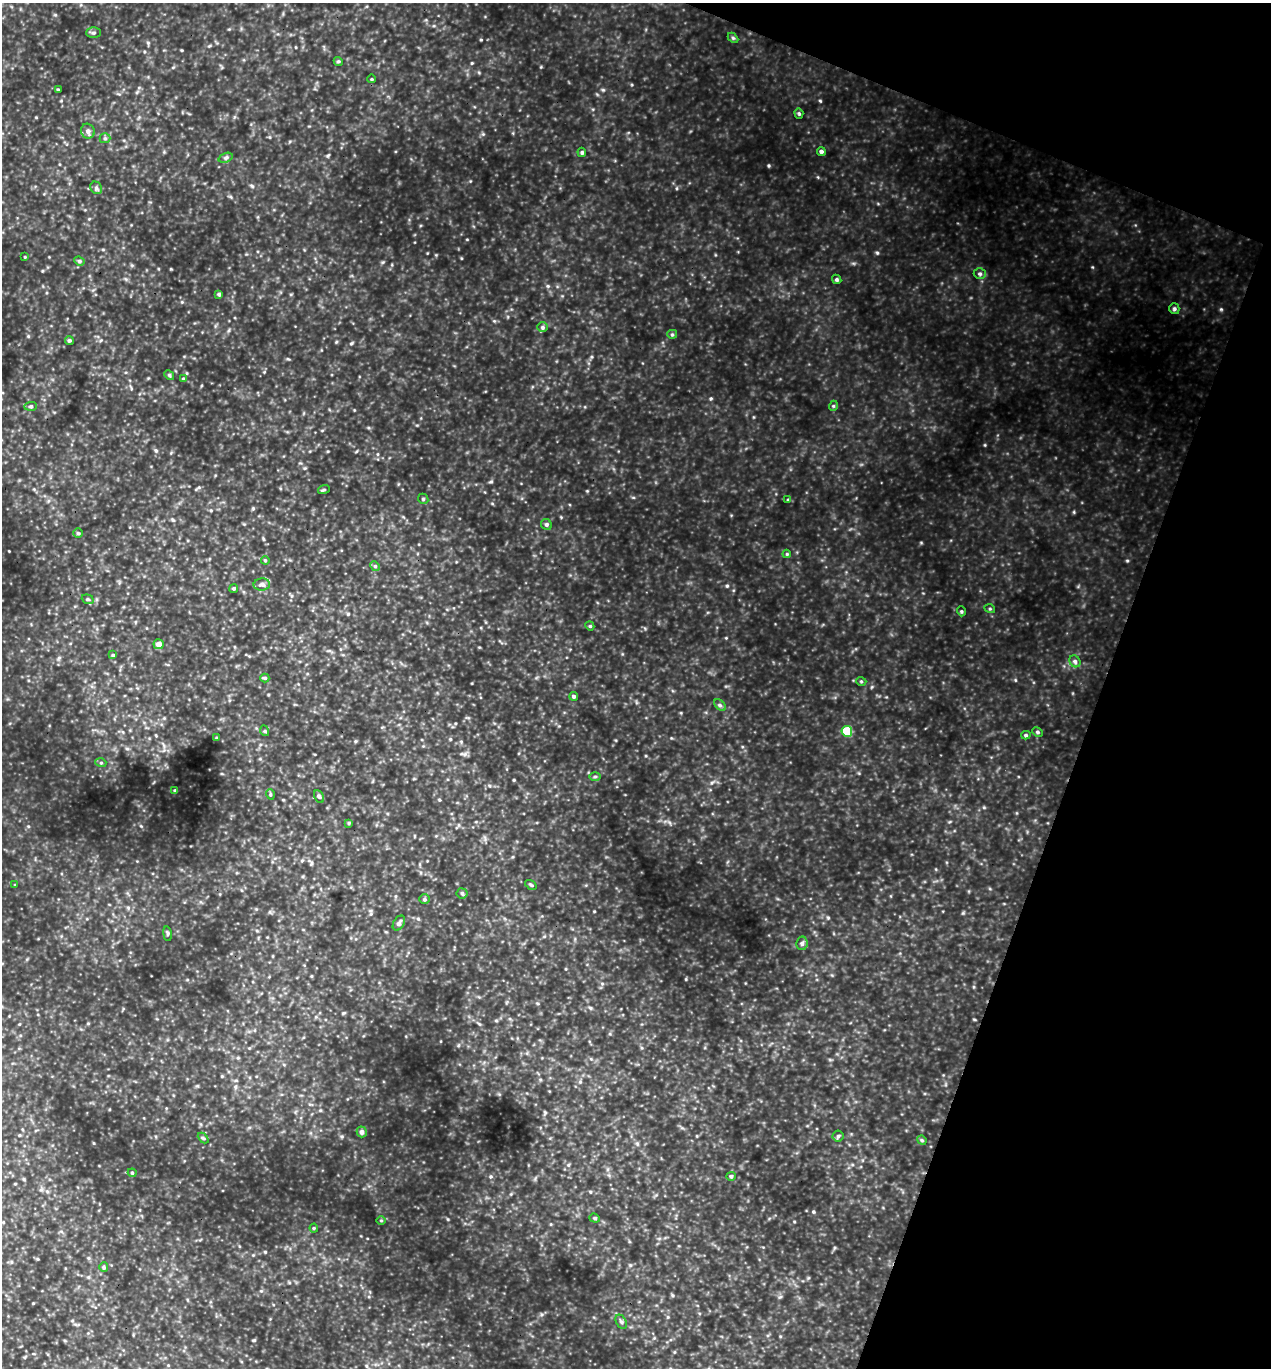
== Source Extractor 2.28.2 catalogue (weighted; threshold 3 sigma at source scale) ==
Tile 8 of 4 x 4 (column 4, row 2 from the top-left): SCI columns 4104-5372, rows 2758-4123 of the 5509 x 5495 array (HDU 1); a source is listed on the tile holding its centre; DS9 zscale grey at full resolution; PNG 1273 x 1370 px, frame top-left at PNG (2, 3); each listed source drawn as its Kron ellipse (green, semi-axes under 4 px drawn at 4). Shown black and unused: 18% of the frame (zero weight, under 3 of 5 exposures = <1% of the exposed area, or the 3 px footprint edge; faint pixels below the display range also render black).
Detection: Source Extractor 2.28.2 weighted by HDU 2 'WHT'; one run over the whole footprint, this tile lists its part. Background 0.787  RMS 0.12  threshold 0.53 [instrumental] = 3 sigma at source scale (4.5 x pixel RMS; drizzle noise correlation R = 1.50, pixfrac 1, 0.05/0.05 arcsec/px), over >= 5 px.
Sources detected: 75; all 75 listed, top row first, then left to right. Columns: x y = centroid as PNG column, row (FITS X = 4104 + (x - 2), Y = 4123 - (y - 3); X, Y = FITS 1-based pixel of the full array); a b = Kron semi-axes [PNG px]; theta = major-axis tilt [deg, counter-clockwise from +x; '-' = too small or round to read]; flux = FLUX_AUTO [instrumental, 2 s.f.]
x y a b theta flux
93 33 7 5 0 21
733 38 6 4 -45 18
338 61 5 3 - 14
372 79 4 3 - 10
58 90 3 3 - 14
799 113 5 4 - 17
88 131 7 6 - 41
105 138 5 5 - 18
821 151 4 4 - 26
582 152 5 4 - 18
226 158 7 4 20 24
96 188 7 5 -48 24
25 257 3 3 - 9.2
79 261 5 4 - 19
980 274 6 5 - 24
837 279 5 4 - 17
219 294 4 4 - 20
1174 309 5 5 - 21
542 327 5 5 - 23
672 334 5 4 - 16
69 341 4 4 - 20
169 375 5 4 - 15
183 379 4 3 - 10
31 406 6 4 4 18
833 406 5 3 - 13
324 489 6 4 20 15
423 499 5 5 - 18
788 500 4 3 - 12
546 524 6 5 - 23
78 533 4 4 - 14
787 554 4 4 - 12
265 560 4 3 - 11
375 566 5 4 - 16
262 584 8 6 3 39
234 588 4 4 - 19
88 599 6 4 -20 17
990 609 5 3 - 13
961 611 5 3 - 13
590 626 4 3 - 12
159 644 5 5 - 83
113 655 4 4 - 13
1075 661 6 5 - 29
265 678 4 4 - 14
861 681 5 3 - 12
574 696 4 4 - 18
720 705 7 4 -44 22
265 731 5 3 - 12
847 731 5 5 - 430
1037 732 6 4 -27 18
1026 735 4 4 - 18
217 738 3 3 - 11
101 763 5 3 - 13
595 777 6 4 1 15
175 791 3 3 - 16
270 794 5 3 - 14
319 797 7 4 -62 21
349 823 4 4 - 12
15 885 3 3 - 9.3
531 885 6 3 -35 15
462 893 5 5 - 18
424 899 5 4 - 19
399 923 8 5 59 37
167 934 7 3 -81 16
802 943 7 5 80 32
362 1132 5 5 - 46
838 1136 5 5 - 20
203 1138 6 4 -44 14
922 1140 5 4 - 14
132 1173 4 4 - 13
731 1176 5 4 - 13
595 1218 5 4 - 16
381 1220 5 3 - 9.8
314 1228 4 4 - 13
104 1267 5 4 - 16
621 1322 7 5 -62 26
Unlisted compact peaks at least as high as the median listed source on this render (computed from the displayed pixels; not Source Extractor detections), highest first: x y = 877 253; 1221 309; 820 101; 727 586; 769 166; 1127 561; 985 445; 711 398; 545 1113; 1092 267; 222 774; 1015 680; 921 543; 603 90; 1074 512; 171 269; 548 286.